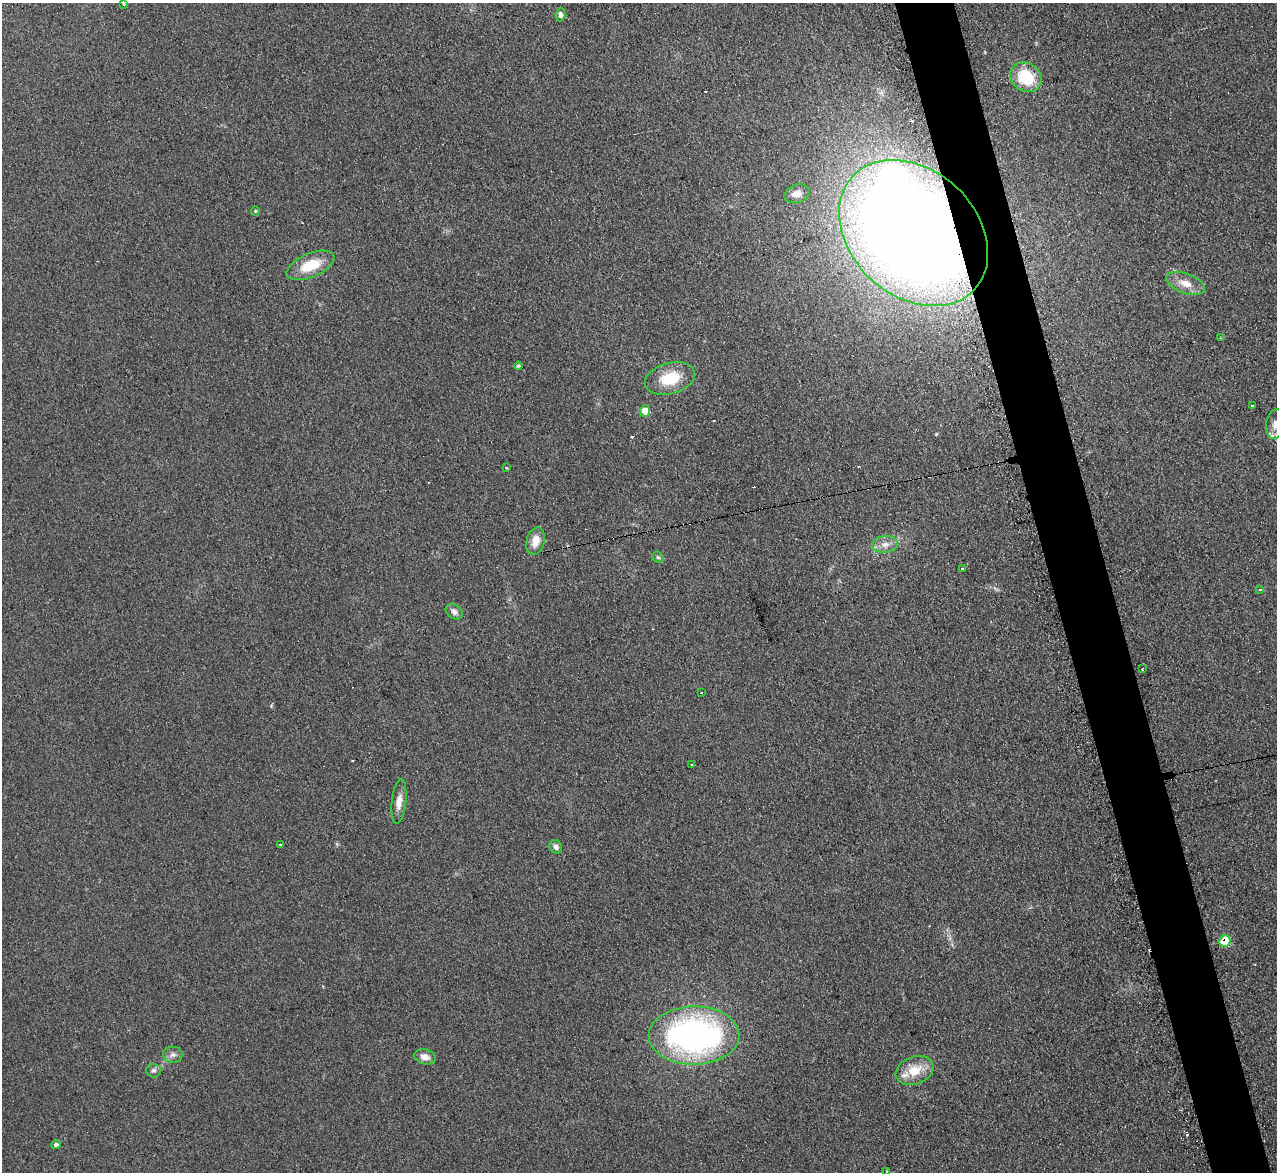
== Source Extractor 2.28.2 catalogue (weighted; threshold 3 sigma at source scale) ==
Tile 6 of 4 x 4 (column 2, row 2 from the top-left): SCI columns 1295-2569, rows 2603-3772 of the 5128 x 5082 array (HDU 1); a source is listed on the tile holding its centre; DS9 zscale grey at full resolution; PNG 1279 x 1174 px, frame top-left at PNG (2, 3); each listed source drawn as its Kron ellipse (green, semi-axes under 4 px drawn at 4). Shown black and unused: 5% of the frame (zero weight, under 2 of 3 exposures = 2% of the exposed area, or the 3 px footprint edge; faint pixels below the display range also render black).
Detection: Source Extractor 2.28.2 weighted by HDU 2 'WHT'; one run over the whole footprint, this tile lists its part. Background 0.221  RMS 0.015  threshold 0.0671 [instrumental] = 3 sigma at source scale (4.5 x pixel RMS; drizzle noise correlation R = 1.50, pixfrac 1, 0.05/0.05 arcsec/px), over >= 5 px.
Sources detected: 43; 1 inside a brighter object's white glare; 6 cosmic-ray / hot-pixel residue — neither listed nor drawn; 1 inside a brighter listed object's ellipse — not listed separately; the other 35 listed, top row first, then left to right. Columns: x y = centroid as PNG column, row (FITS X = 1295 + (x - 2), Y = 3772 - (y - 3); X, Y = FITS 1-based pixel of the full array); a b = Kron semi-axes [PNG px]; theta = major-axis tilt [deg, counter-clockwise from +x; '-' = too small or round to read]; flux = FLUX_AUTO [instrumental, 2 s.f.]
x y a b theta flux
124 4 4 3 - 1.5
560 15 6 5 - 4.5
1026 77 16 14 -37 59
797 194 13 9 19 12
255 211 4 4 - 1.5
914 233 83 63 -43 2600
310 265 25 12 23 44
1186 283 20 10 -20 19
1221 338 4 3 - 1.9
518 366 4 4 - 2.2
670 378 25 15 15 45
1252 405 3 3 - 31
645 411 6 5 - 18
1275 424 15 9 84 11
506 467 3 3 - 3.4
535 541 14 9 75 18
885 544 13 8 6 11
658 557 6 5 - 2.4
963 568 4 3 - 6.9
1260 590 3 3 - 2.4
454 612 9 6 -35 6.2
1142 668 3 2 - 1.9
701 693 2 2 - 1.3
692 764 3 3 - 3.3
399 802 22 7 83 14
281 844 4 3 - 5.4
556 847 7 6 - 5.5
1225 941 6 5 - 55
694 1036 45 29 0 470
173 1055 9 8 - 6.4
425 1057 11 7 -13 11
154 1070 7 7 - 4.2
915 1070 19 13 22 34
56 1145 4 4 - 3.7
887 1171 3 2 - 1.8
Overlapping masked pixels (flux is a lower limit): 2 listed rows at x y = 914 233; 1225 941
Isophote crosses this tile's border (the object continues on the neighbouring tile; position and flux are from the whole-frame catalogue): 2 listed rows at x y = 1275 424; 887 1171